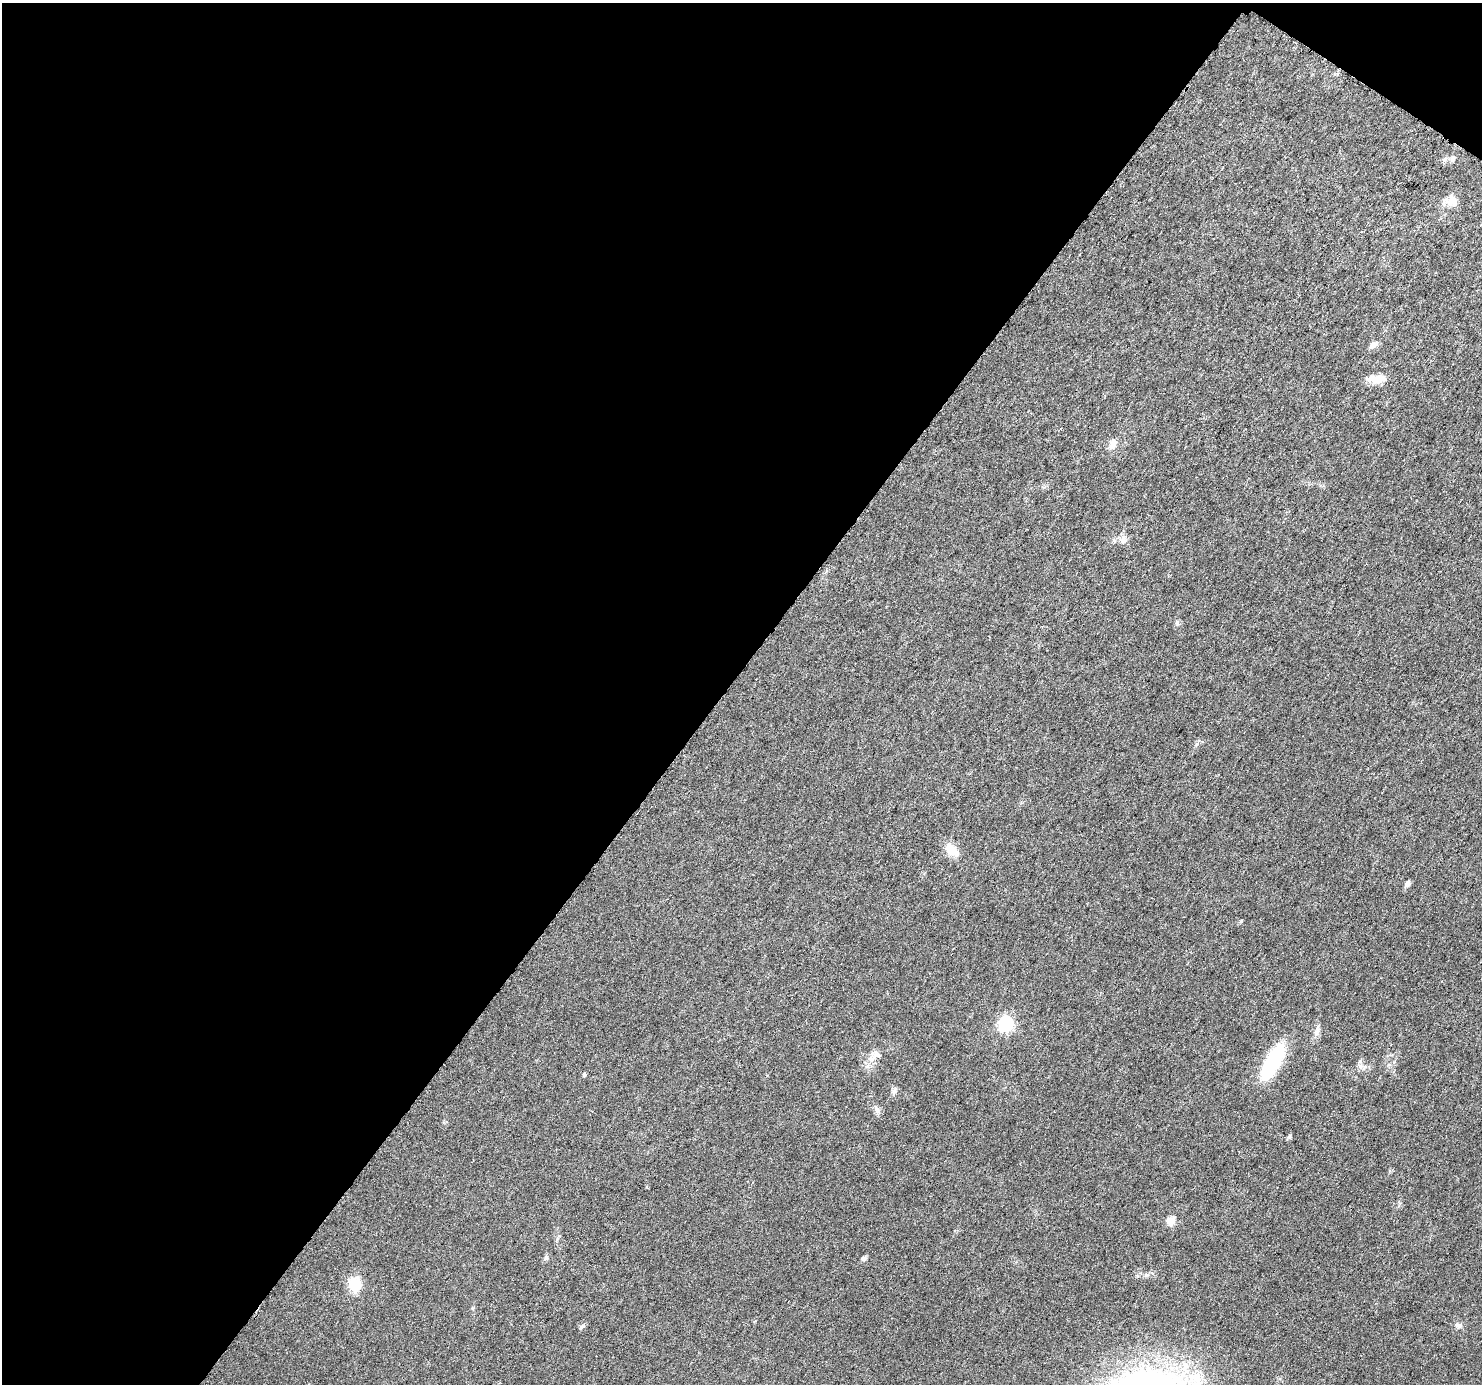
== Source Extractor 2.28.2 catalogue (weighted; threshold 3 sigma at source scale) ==
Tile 1 of 2 x 2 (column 1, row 1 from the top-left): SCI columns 6-1485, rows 1489-2870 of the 2971 x 2995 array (HDU 1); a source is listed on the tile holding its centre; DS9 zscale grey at full resolution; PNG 1484 x 1386 px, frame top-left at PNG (2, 3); no overlay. Shown black and unused: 50% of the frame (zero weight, under 3 of 6 exposures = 1% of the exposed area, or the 3 px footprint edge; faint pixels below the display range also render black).
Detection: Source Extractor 2.28.2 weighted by HDU 2 'WHT'; one run over the whole footprint, this tile lists its part. Background 0.0287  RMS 0.0045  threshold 0.0186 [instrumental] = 3 sigma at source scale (4.09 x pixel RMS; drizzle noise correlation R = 1.36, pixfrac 0.8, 0.0396/0.0396 arcsec/px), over >= 5 px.
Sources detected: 23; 1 inside a brighter listed object's ellipse — not listed separately; the other 22 listed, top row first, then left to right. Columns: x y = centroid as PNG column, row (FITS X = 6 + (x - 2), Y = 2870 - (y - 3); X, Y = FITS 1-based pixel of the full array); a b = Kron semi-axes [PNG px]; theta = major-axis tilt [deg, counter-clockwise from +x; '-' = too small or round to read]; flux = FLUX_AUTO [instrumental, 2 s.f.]
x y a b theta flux
1445 159 9 4 37 1.1
1453 159 8 5 59 1.3
1452 201 16 12 -77 4.3
1373 345 10 8 49 1.9
1376 379 24 9 0 5.7
1113 444 17 7 70 2.6
1177 622 7 4 -90 0.72
952 850 22 12 -40 5.7
1407 884 6 5 - 1.9
1241 921 6 4 46 0.48
1006 1024 6 6 - 75
872 1059 13 6 37 2.9
1272 1062 47 16 61 25
1361 1067 7 4 -72 1.1
584 1075 6 4 -88 0.6
894 1091 8 7 - 1.3
877 1110 11 7 -67 1.7
1171 1221 11 9 47 3.4
546 1258 7 5 86 0.92
864 1258 7 5 25 1
355 1284 18 14 -76 8.7
1458 1325 10 7 -29 1.6
Unlisted compact peaks at least as high as the median listed source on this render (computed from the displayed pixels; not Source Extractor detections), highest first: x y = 1289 1137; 581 1327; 1197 744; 1146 1275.